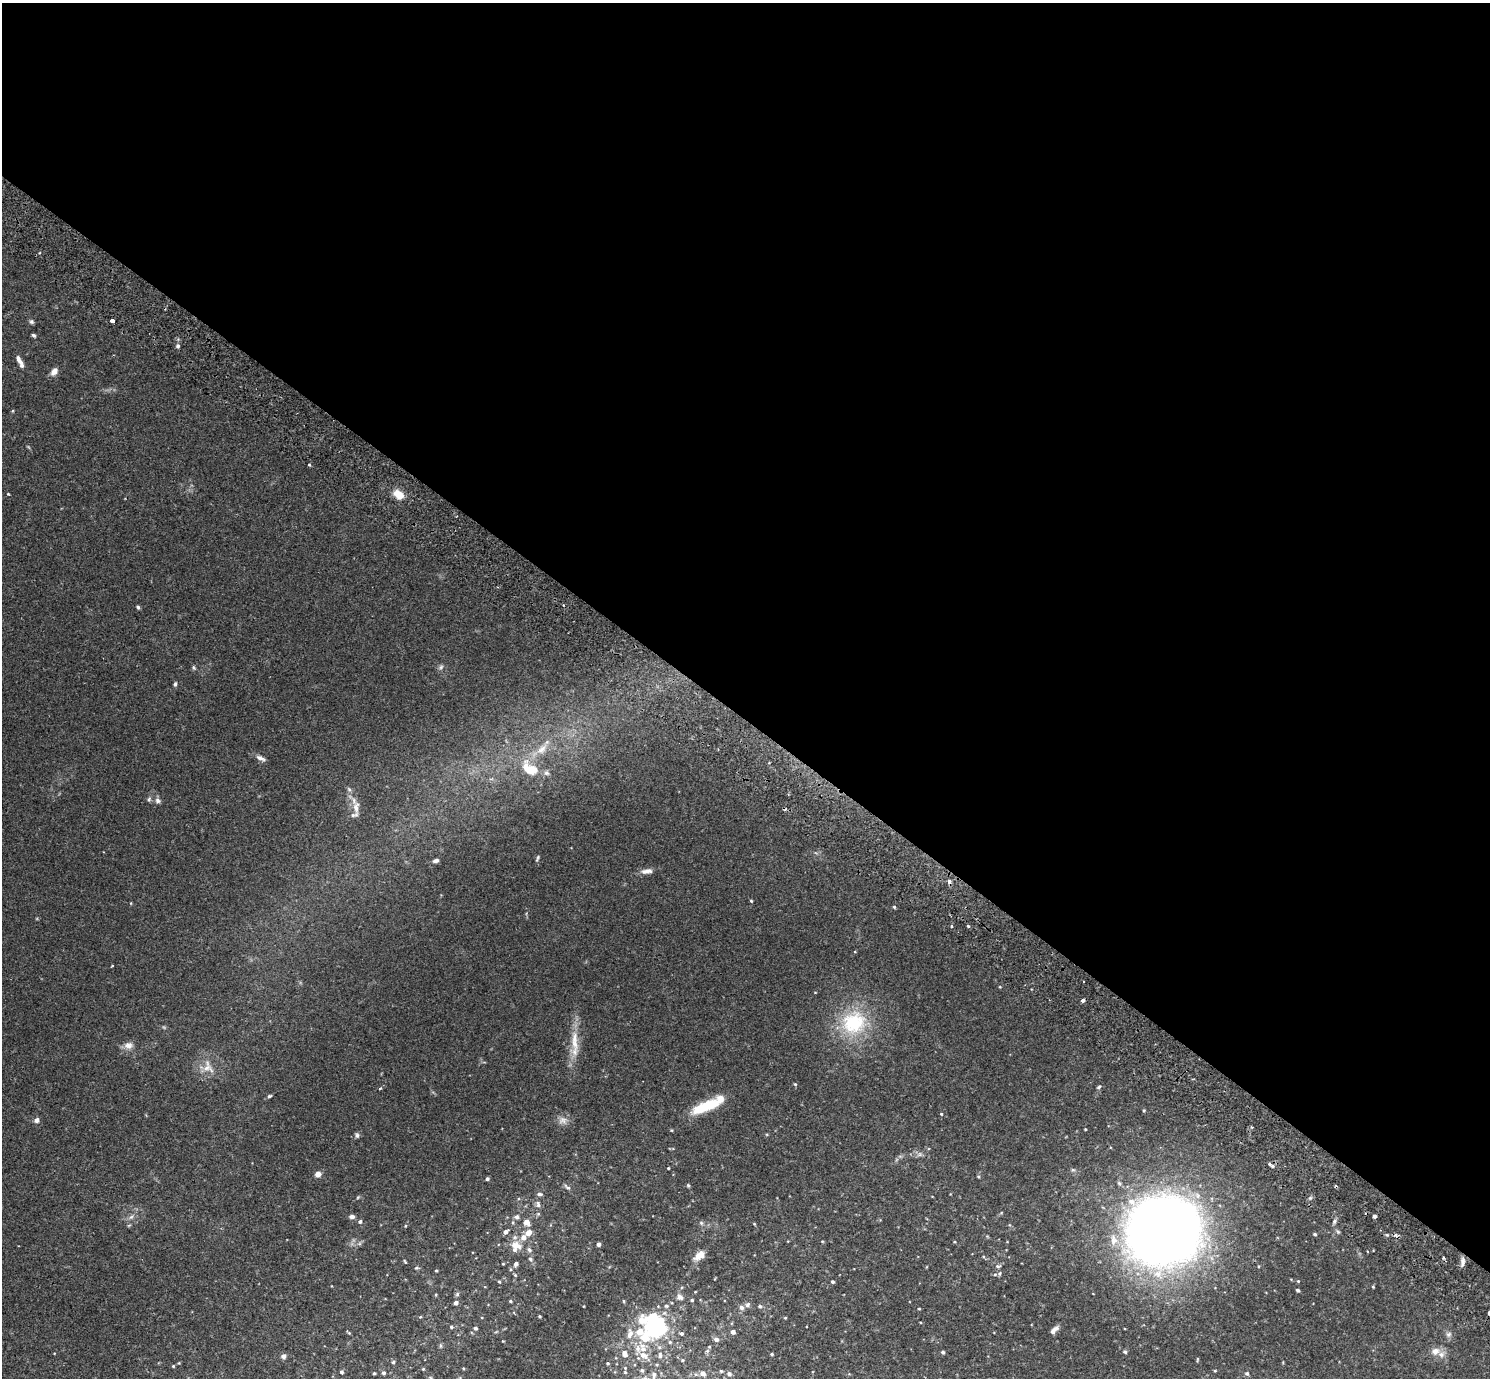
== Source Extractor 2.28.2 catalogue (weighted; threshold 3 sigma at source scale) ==
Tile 3 of 4 x 4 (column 3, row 1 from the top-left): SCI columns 3018-4505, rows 4333-5708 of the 6033 x 6050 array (HDU 1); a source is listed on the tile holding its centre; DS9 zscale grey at full resolution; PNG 1492 x 1380 px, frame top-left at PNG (2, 3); no overlay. Shown black and unused: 52% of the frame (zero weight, under 2 of 3 exposures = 3% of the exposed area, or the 3 px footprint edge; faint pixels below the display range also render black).
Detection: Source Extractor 2.28.2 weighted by HDU 2 'WHT'; one run over the whole footprint, this tile lists its part. Background 0.0961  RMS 0.0062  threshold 0.0281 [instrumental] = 3 sigma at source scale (4.5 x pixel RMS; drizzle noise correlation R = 1.50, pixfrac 1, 0.05/0.05 arcsec/px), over >= 5 px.
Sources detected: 178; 1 too faint to see at this stretch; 1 inside a brighter object's white glare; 5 cosmic-ray / hot-pixel residue — not listed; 15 inside a brighter listed object's ellipse — not listed separately; the other 156 listed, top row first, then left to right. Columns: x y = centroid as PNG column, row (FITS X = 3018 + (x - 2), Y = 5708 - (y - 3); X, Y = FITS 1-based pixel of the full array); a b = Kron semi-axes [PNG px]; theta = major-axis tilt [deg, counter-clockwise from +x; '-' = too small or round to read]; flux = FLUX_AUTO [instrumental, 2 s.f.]
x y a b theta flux
112 321 4 3 - 4.3
31 322 6 6 - 1.2
33 335 5 4 - 1.1
178 346 6 5 - 1.3
19 360 10 5 -67 2.7
54 371 9 6 54 3.7
309 465 4 3 - 0.61
8 494 3 3 - 0.61
398 494 12 9 -39 8.4
138 607 5 3 - 1
194 667 6 5 - 0.97
441 667 8 6 52 1.6
175 684 6 4 72 1.1
542 749 22 10 46 9.9
260 758 14 5 -20 2.7
530 769 25 15 -39 18
349 789 8 5 -62 1.5
149 799 8 5 87 1.3
158 801 9 7 -62 2.1
356 807 18 9 90 5.9
537 858 8 3 68 0.99
436 861 7 5 14 1.9
647 871 15 7 7 3.8
949 882 5 4 - 2.8
751 901 4 3 - 0.67
131 903 4 3 - 0.51
894 907 4 4 - 0.78
951 926 4 3 - 0.68
968 926 3 3 - 1.8
112 966 4 2 - 0.49
1000 987 4 3 - 0.51
1083 1000 4 3 - 3.8
854 1023 38 34 30 44
575 1038 21 9 -89 9.2
129 1045 13 10 2 4.1
208 1067 21 15 -65 9.8
795 1084 4 4 - 0.74
1099 1087 6 4 39 0.95
380 1089 4 3 - 0.88
269 1096 5 3 - 1.2
706 1106 35 11 22 23
1144 1110 4 4 - 0.76
941 1114 4 3 - 0.62
37 1120 6 6 - 2.3
563 1120 14 11 -18 4
1252 1127 4 4 - 0.77
1085 1129 3 2 - 0.53
357 1135 7 5 -74 1.3
920 1154 8 5 19 1.8
1269 1164 4 3 - 1.4
668 1168 3 2 - 0.62
318 1174 5 5 - 4.1
978 1176 5 3 - 0.6
487 1179 4 3 - 1.2
688 1185 5 4 - 0.77
567 1187 10 5 -42 1.6
539 1194 7 4 -5 1.4
358 1197 5 4 - 0.65
1310 1198 6 4 43 1.1
538 1204 9 5 -82 2
538 1214 6 4 0 0.78
1374 1216 3 3 - 1.8
131 1217 9 6 48 2.2
352 1217 6 5 - 2
517 1217 7 6 - 2
360 1221 5 5 - 1.3
1334 1221 7 5 69 1.4
526 1222 8 6 -46 4.2
701 1223 6 5 - 1.2
754 1224 4 3 - 0.56
129 1225 6 3 19 0.67
405 1226 4 3 - 0.59
1164 1230 75 66 21 670
505 1232 6 4 38 2.3
528 1232 6 5 - 5.7
1338 1232 6 5 - 1
1315 1234 4 4 - 1
822 1241 5 3 - 0.53
954 1242 4 2 - 0.45
359 1244 6 4 18 1.2
598 1244 4 4 - 2.2
516 1246 15 14 - 8.3
529 1250 8 6 -45 1.6
700 1255 10 6 37 9.2
530 1259 8 5 -53 1.6
405 1261 6 3 -60 0.67
1463 1262 13 5 85 2.6
503 1264 4 3 - 0.49
516 1264 5 4 - 1.9
998 1266 9 5 7 1.5
416 1268 6 4 -4 0.79
510 1269 5 3 - 0.73
436 1271 3 3 - 0.62
999 1273 7 6 - 1.6
515 1275 5 3 - 0.68
1298 1281 4 4 - 0.64
499 1282 4 3 - 0.79
832 1282 4 4 - 1.1
1373 1287 4 3 - 0.59
1298 1290 4 3 - 1.3
457 1294 6 5 - 1.1
436 1295 4 4 - 0.58
680 1297 10 8 -37 2.9
692 1300 4 4 - 0.89
510 1301 3 3 - 0.7
624 1301 4 4 - 0.65
456 1303 4 4 - 2.4
748 1304 8 6 47 1.8
584 1306 3 2 - 0.4
666 1306 6 5 - 1.3
760 1306 5 5 - 1.3
741 1307 7 6 - 2.2
919 1309 3 3 - 0.53
1489 1313 4 3 - 3.2
540 1316 3 3 - 0.77
420 1317 4 3 - 0.55
785 1318 4 3 - 0.59
656 1322 29 16 -24 57
920 1322 4 2 - 0.45
451 1327 5 5 - 0.97
475 1328 5 4 - 1.2
1054 1330 12 5 46 3.1
640 1331 28 14 -51 20
733 1332 4 4 - 2.9
349 1333 5 2 - 0.69
1449 1334 8 8 - 2.1
716 1339 6 5 - 2.8
503 1341 3 3 - 0.43
670 1342 5 5 - 1.1
440 1346 6 4 -83 0.96
709 1347 5 4 - 0.8
1435 1351 11 9 25 4.8
943 1352 4 4 - 1.1
1125 1352 5 5 - 1
625 1354 8 6 -76 4.1
772 1354 4 3 - 0.95
644 1355 17 8 -32 6.4
660 1355 10 6 84 2.3
283 1356 6 6 - 1.9
1197 1359 6 3 89 0.63
682 1360 4 4 - 0.88
393 1362 5 4 - 0.89
608 1363 4 3 - 0.68
173 1366 3 3 - 0.62
423 1369 4 4 - 0.66
642 1370 5 5 - 1.3
721 1371 5 4 - 0.88
1215 1371 4 3 - 0.64
342 1372 4 4 - 1.3
625 1372 7 4 -45 0.92
374 1373 4 3 - 0.68
383 1373 4 4 - 1.4
703 1373 6 6 - 3.6
1247 1373 5 5 - 1.3
729 1374 6 5 - 2
654 1375 13 7 80 3.6
Overlapping masked pixels (flux is a lower limit): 1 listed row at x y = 949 882
Isophote crosses this tile's border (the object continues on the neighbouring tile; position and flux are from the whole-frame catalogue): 2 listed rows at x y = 1489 1313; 654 1375